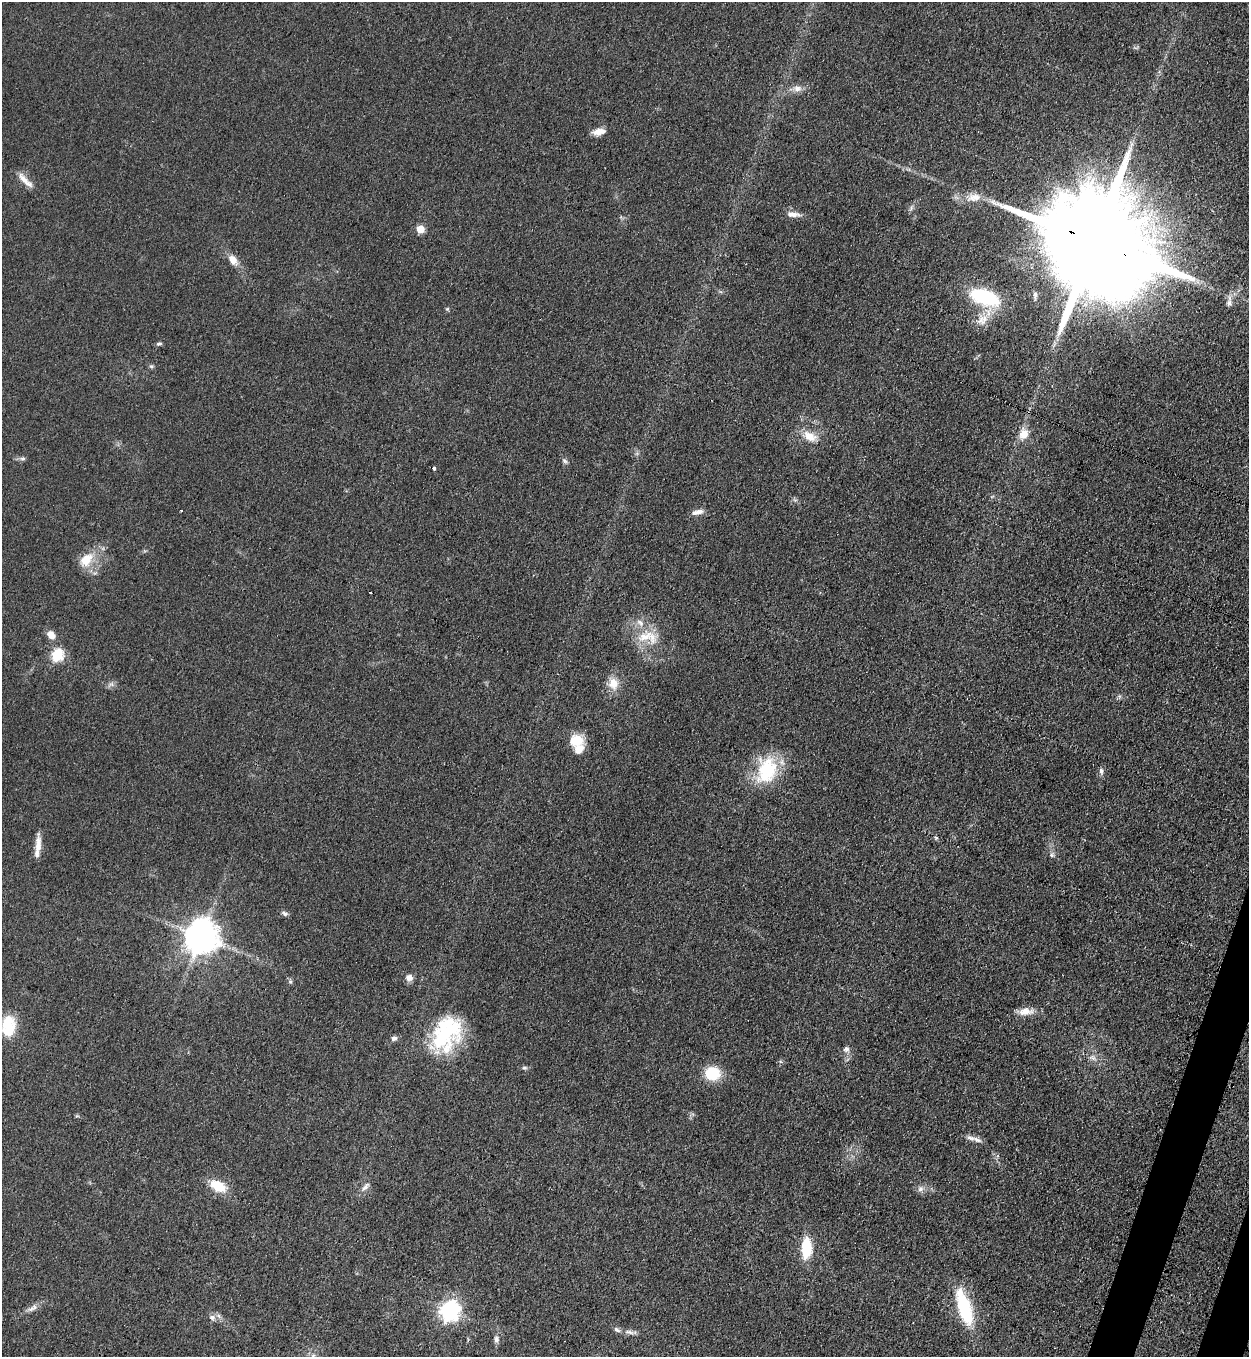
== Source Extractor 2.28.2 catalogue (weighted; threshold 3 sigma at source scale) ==
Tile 6 of 4 x 4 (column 2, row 2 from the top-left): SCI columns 1608-2854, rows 2752-4106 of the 5579 x 5500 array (HDU 1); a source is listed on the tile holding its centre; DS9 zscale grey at full resolution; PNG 1251 x 1359 px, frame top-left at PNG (2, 2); no overlay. Shown black and unused: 1% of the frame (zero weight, under 3 of 4 exposures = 7% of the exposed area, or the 3 px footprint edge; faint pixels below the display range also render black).
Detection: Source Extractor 2.28.2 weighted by HDU 2 'WHT'; one run over the whole footprint, this tile lists its part. Background 0.05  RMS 0.0071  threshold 0.0321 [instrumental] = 3 sigma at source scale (4.5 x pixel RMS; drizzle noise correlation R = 1.50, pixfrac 1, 0.05/0.05 arcsec/px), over >= 5 px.
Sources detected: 65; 1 inside a brighter object's white glare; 2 cosmic-ray / hot-pixel residue — not listed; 5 inside a brighter listed object's ellipse — not listed separately; the other 57 listed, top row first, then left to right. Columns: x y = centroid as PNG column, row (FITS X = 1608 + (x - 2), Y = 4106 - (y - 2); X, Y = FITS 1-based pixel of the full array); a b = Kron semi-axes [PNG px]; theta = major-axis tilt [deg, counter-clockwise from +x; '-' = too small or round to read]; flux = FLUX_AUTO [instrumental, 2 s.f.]
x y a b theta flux
797 88 10 8 19 4.2
599 132 16 8 8 5.6
24 179 21 8 -49 7
974 197 22 10 11 10
793 214 17 7 -6 4.9
420 229 5 5 - 17
1094 241 40 23 -25 30000
233 260 14 9 -53 7.1
1035 295 10 5 87 2.4
984 297 26 13 -20 62
1229 303 9 8 - 3
447 309 5 5 - 0.93
982 319 19 14 39 11
159 344 7 5 7 1.4
151 366 6 5 - 1.2
1024 434 11 9 68 9.5
810 436 21 12 -25 11
23 459 8 4 0 1.6
565 461 8 5 -28 1.5
698 512 16 6 14 4.1
86 560 22 15 49 15
370 592 3 2 - 0.84
640 623 12 6 -43 4.2
51 635 8 6 -51 7.6
645 637 26 14 26 17
57 655 6 6 - 71
613 683 17 13 -76 9.6
111 684 7 6 - 2.1
576 741 16 14 6 15
767 770 37 24 68 40
1101 771 8 6 -81 2.2
38 845 24 7 87 7.2
1052 855 6 5 - 1.6
285 913 8 6 -23 2
201 937 10 9 - 1500
409 978 9 8 - 3.9
290 981 6 5 - 1.3
1025 1011 18 10 4 7.8
8 1030 25 18 44 16
447 1033 44 31 61 65
394 1038 8 6 20 2.3
846 1049 8 8 - 2.7
1092 1057 9 5 -31 2.2
524 1068 7 5 -1 1.3
712 1073 16 14 -4 23
977 1140 13 6 -24 3.6
218 1186 17 10 -29 19
365 1187 15 6 56 3.6
920 1189 8 7 - 2.9
806 1248 21 10 88 24
964 1307 42 14 -72 43
31 1309 12 6 21 3.2
450 1311 8 7 - 350
212 1317 9 7 -19 2.9
629 1332 15 4 -16 3
496 1339 9 6 -85 2.5
313 1356 6 6 - 1.9
Overlapping masked pixels (flux is a lower limit): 1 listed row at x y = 1094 241
Isophote crosses this tile's border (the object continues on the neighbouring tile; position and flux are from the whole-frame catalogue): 1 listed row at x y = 313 1356